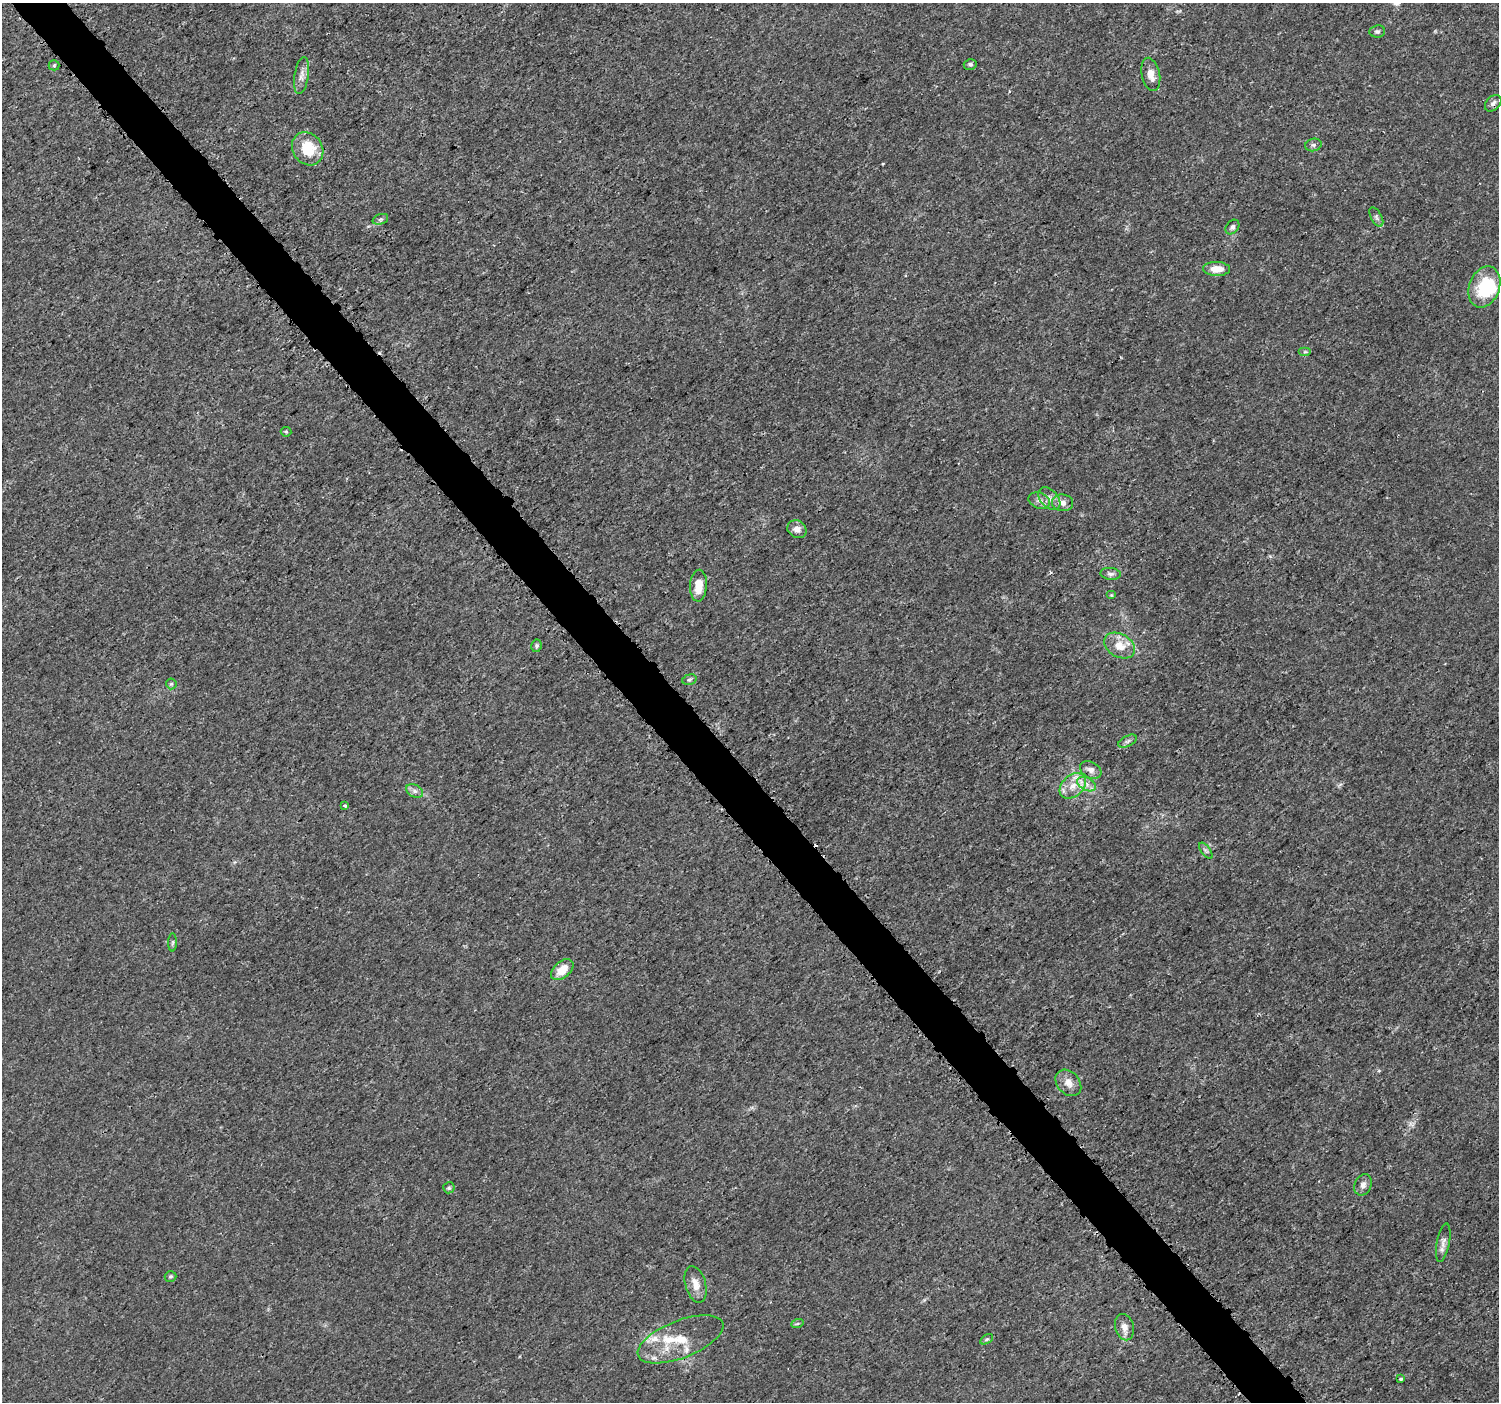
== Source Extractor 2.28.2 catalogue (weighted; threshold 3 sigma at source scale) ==
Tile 11 of 4 x 4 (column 3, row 3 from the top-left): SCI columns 3017-4513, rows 1565-2964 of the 6039 x 5993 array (HDU 1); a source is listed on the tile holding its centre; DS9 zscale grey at full resolution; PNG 1501 x 1404 px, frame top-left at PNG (2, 3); each listed source drawn as its Kron ellipse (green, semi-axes under 4 px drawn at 4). Shown black and unused: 4% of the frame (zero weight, under 3 of 5 exposures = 2% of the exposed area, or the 3 px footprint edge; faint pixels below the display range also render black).
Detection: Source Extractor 2.28.2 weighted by HDU 2 'WHT'; one run over the whole footprint, this tile lists its part. Background 0.0015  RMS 6.9e-04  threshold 0.0031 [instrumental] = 3 sigma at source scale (4.5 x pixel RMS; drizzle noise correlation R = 1.50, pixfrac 1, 0.0396/0.0396 arcsec/px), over >= 5 px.
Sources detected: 52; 1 inside a brighter object's white glare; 1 cosmic-ray / hot-pixel residue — neither listed nor drawn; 4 inside a brighter listed object's ellipse — not listed separately; the other 46 listed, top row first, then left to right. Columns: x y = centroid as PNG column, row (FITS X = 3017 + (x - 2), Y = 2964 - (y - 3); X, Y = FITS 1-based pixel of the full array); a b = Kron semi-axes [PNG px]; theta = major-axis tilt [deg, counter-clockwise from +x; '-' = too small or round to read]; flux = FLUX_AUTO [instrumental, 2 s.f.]
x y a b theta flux
1377 31 8 6 4 0.15
970 64 6 5 - 0.16
54 65 5 5 - 0.1
1151 74 17 9 -78 0.7
302 75 19 7 81 0.48
1493 103 9 6 45 0.26
1313 145 8 6 13 0.19
308 149 17 14 -54 2.2
1376 217 11 5 -62 0.2
380 219 8 5 19 0.16
1232 227 8 6 50 0.21
1217 269 13 7 -1 0.93
1484 287 21 15 69 3.6
1305 352 6 4 0 0.12
286 432 5 5 - 0.091
1049 499 13 8 -47 0.49
1039 501 11 8 -22 0.35
1062 503 10 8 -5 0.43
797 529 10 8 -34 0.43
1110 574 10 6 -4 0.23
698 586 16 8 87 1.1
1111 595 5 4 - 0.072
536 646 6 5 - 0.12
1120 646 16 11 -30 1.1
689 680 7 5 16 0.13
171 684 5 5 - 0.1
1128 741 10 5 27 0.19
1091 770 11 8 -28 0.39
1087 784 10 6 -28 0.44
1073 786 15 10 42 0.96
415 791 9 6 -27 0.27
345 806 3 3 - 0.12
1206 851 9 4 -54 0.15
173 942 9 4 89 0.14
562 970 13 8 42 1.1
1068 1083 15 11 -47 0.65
1363 1185 11 8 65 0.37
449 1188 5 5 - 0.12
1443 1243 20 6 80 0.41
170 1276 6 5 - 0.12
696 1284 19 10 -74 0.76
797 1324 6 4 19 0.097
1124 1327 13 9 -75 0.5
680 1339 45 18 21 2.5
987 1339 7 4 30 0.1
1401 1379 4 3 - 0.098